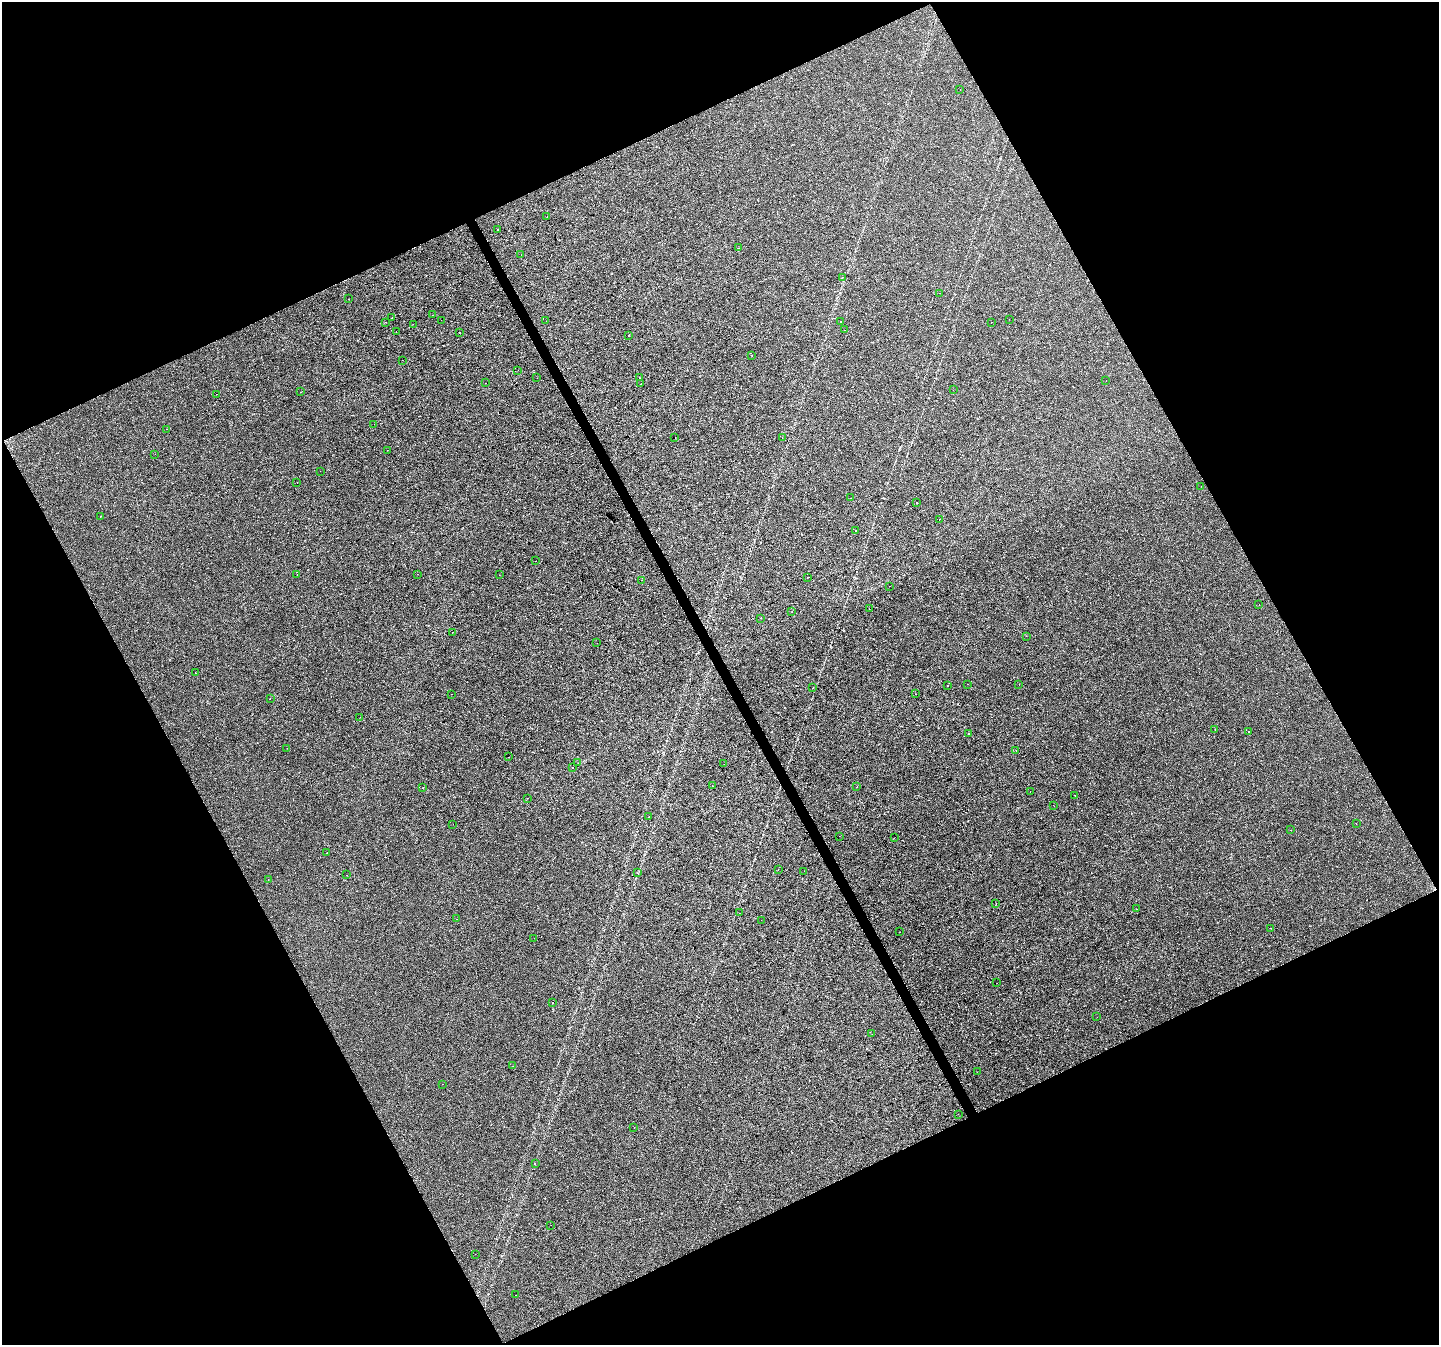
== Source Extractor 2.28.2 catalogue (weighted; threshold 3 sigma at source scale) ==
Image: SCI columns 2-5746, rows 101-5470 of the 5750 x 5629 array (HDU 1 of 3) = the unmasked area's bounding box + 8 px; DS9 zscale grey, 4 x 4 block average (1 PNG px = mean of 4 x 4 image px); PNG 1441 x 1347 px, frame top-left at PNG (2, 2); each listed source drawn as its Kron ellipse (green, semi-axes under 4 px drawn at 4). Shown black and unused: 46% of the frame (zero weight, under 3 of 4 exposures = <1% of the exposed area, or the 3 px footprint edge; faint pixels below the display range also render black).
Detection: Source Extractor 2.28.2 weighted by HDU 2 'WHT'. Background 0.00784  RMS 0.0018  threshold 0.00832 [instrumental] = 3 sigma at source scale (4.5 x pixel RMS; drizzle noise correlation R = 1.50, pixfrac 1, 0.0396/0.0396 arcsec/px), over >= 5 px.
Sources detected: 129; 11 cosmic-ray / hot-pixel residue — neither listed nor drawn; the other 118 listed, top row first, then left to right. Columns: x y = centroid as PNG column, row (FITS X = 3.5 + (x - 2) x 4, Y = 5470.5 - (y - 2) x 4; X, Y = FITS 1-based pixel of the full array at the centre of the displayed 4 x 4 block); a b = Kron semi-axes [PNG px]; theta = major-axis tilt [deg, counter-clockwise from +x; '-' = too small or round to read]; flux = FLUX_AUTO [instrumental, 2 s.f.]
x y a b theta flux
960 90 2 2 - 0.14
547 216 2 2 - 0.24
497 229 2 2 - 0.53
738 248 2 2 - 0.19
521 255 2 2 - 0.19
842 277 2 2 - 0.63
940 293 2 2 - 0.14
349 299 2 2 - 0.37
432 315 2 2 - 0.38
392 318 2 2 - 0.16
1009 319 2 2 - 0.23
441 320 2 2 - 0.31
546 321 2 2 - 0.24
386 322 2 2 - 0.18
841 322 2 2 - 810
991 323 2 2 - 0.26
413 324 2 2 - 0.28
844 330 2 2 - 0.24
396 331 2 2 - 0.73
459 332 2 2 - 1.7
628 335 2 2 - 2000
751 355 2 2 - 0.27
402 360 2 2 - 0.48
518 370 2 2 - 0.65
640 377 2 2 - 0.41
537 378 2 2 - 0.18
1106 380 2 2 - 0.18
485 383 2 2 - 0.32
640 384 2 2 - 0.36
953 390 2 2 - 0.68
300 392 2 2 - 0.17
216 394 2 2 - 0.4
374 424 2 2 - 0.12
167 429 2 2 - 0.42
675 437 2 2 - 0.53
782 438 2 2 - 0.18
387 450 2 2 - 0.29
155 454 2 2 - 0.13
320 471 2 2 - 0.15
297 482 2 2 - 0.78
1201 486 2 2 - 0.35
851 498 2 2 - 0.56
916 502 2 2 - 0.56
100 516 2 2 - 0.61
939 519 2 2 - 0.68
855 531 2 2 - 0.62
536 561 2 2 - 0.18
297 574 2 2 - 0.23
418 574 2 2 - 0.33
499 575 2 2 - 0.41
807 577 2 2 - 0.22
642 580 2 2 - 0.68
889 586 2 2 - 0.19
1259 604 2 2 - 0.31
869 609 2 2 - 0.27
792 612 2 2 - 0.2
760 618 2 2 - 0.19
452 632 2 2 - 0.73
1026 636 2 2 - 0.18
597 643 2 2 - 0.24
195 673 2 2 - 0.21
967 684 2 2 - 0.19
1019 684 2 2 - 0.27
947 685 2 2 - 0.43
813 688 2 2 - 0.79
451 694 2 2 - 0.43
916 694 2 2 - 0.41
270 698 2 2 - 0.37
360 717 2 2 - 0.18
1215 730 2 2 - 0.51
1248 731 2 2 - 0.28
969 733 2 2 - 1.6
287 748 2 2 - 0.37
1016 750 2 2 - 0.47
509 757 2 2 - 0.22
578 763 2 2 - 0.17
724 764 2 2 - 0.34
572 768 2 2 - 0.29
712 786 2 2 - 0.28
423 787 2 2 - 0.24
857 787 2 2 - 0.2
1030 791 2 2 - 0.14
1074 795 2 2 - 0.19
528 798 2 2 - 0.29
1054 806 2 2 - 0.73
649 817 2 2 - 0.21
453 824 2 2 - 0.16
1356 824 2 2 - 0.42
1291 830 2 2 - 0.7
839 836 2 2 - 0.21
894 838 2 2 - 0.31
326 853 2 2 - 0.64
778 870 2 2 - 0.21
804 871 2 2 - 0.13
638 873 2 2 - 0.34
346 875 2 2 - 0.78
268 879 2 2 - 0.23
996 904 2 2 - 0.84
1137 909 2 2 - 0.4
739 913 2 2 - 0.19
457 919 2 2 - 0.22
761 920 2 2 - 3.3
1271 928 2 2 - 0.32
900 932 2 2 - 0.14
534 938 2 2 - 0.99
997 983 2 2 - 0.27
552 1003 2 2 - 0.3
1097 1017 2 2 - 0.36
872 1034 2 2 - 0.2
513 1066 2 2 - 1.3
977 1072 2 2 - 0.13
442 1084 2 2 - 0.24
958 1114 2 2 - 0.44
634 1127 2 2 - 0.81
535 1164 2 2 - 0.35
551 1225 2 2 - 0.23
475 1254 2 2 - 0.53
516 1295 2 2 - 0.36
Diffuse or blended objects may show on this block-average render without a row.